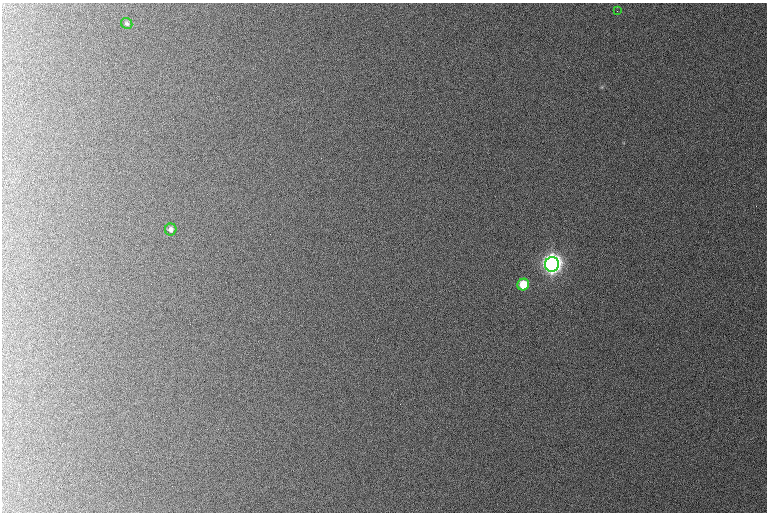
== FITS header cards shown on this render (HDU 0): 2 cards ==
NAXIS1  =                  765 /
NAXIS2  =                  510 /

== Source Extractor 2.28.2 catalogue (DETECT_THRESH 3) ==
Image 765 x 510 px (HDU 0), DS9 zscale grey, 1 PNG px = 1 image px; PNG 769 x 514 px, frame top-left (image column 1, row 510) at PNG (2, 3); each listed source drawn as its Kron ellipse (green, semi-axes under 4 px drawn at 4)
Background 1040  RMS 10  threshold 31.4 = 3 sigma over >= 5 px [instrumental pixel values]
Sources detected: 5; all 5 listed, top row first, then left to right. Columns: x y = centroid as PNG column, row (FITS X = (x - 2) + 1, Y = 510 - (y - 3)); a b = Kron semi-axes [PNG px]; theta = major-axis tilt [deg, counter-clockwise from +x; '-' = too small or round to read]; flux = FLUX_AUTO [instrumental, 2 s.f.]
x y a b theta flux
617 11 2 2 - 1800
127 23 6 5 - 1400
171 229 6 5 - 2800
552 264 7 7 - 560000
523 285 6 5 - 25000